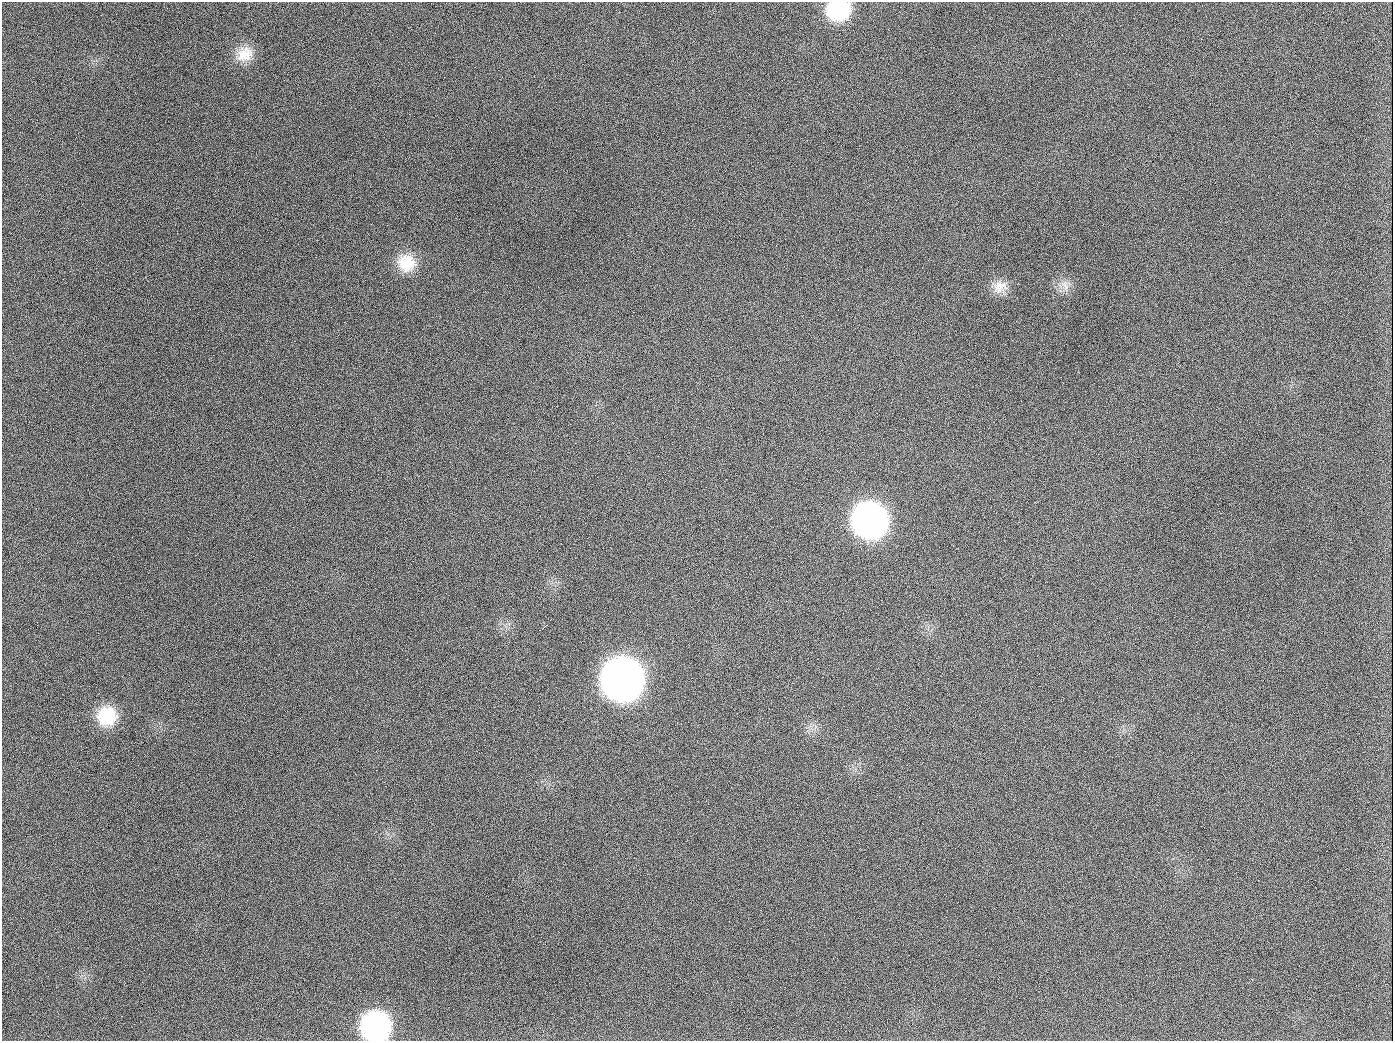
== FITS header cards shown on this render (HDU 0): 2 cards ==
NAXIS1  =                 1391
NAXIS2  =                 1039

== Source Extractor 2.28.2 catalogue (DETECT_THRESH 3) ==
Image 1391 x 1039 px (HDU 0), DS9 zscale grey, 1 PNG px = 1 image px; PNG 1395 x 1043 px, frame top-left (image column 1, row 1039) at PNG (2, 2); no overlay
Background 1460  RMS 68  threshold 205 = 3 sigma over >= 5 px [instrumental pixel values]
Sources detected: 13; all 13 listed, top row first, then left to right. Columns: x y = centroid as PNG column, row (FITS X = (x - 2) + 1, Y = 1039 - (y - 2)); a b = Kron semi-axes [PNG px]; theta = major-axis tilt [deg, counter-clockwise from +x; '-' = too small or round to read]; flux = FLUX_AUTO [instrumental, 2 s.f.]
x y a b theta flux
838 10 23 18 5 2.8e+05
245 54 23 19 39 1.0e+05
189 126 2 2 - 6.0e+03
406 263 22 22 - 1.4e+05
1065 285 18 9 -64 4.2e+04
1000 287 20 16 31 6.8e+04
654 407 2 2 - 4.0e+03
870 520 24 23 - 2.3e+06
544 627 11 2 38 1.1e+04
623 679 25 24 - 5.3e+06
107 716 22 21 - 1.8e+05
376 1026 22 22 - 9.2e+05
944 1026 2 2 - 3.9e+03
At the frame edge (FLAGS 8, measured only in part): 2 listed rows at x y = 838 10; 376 1026